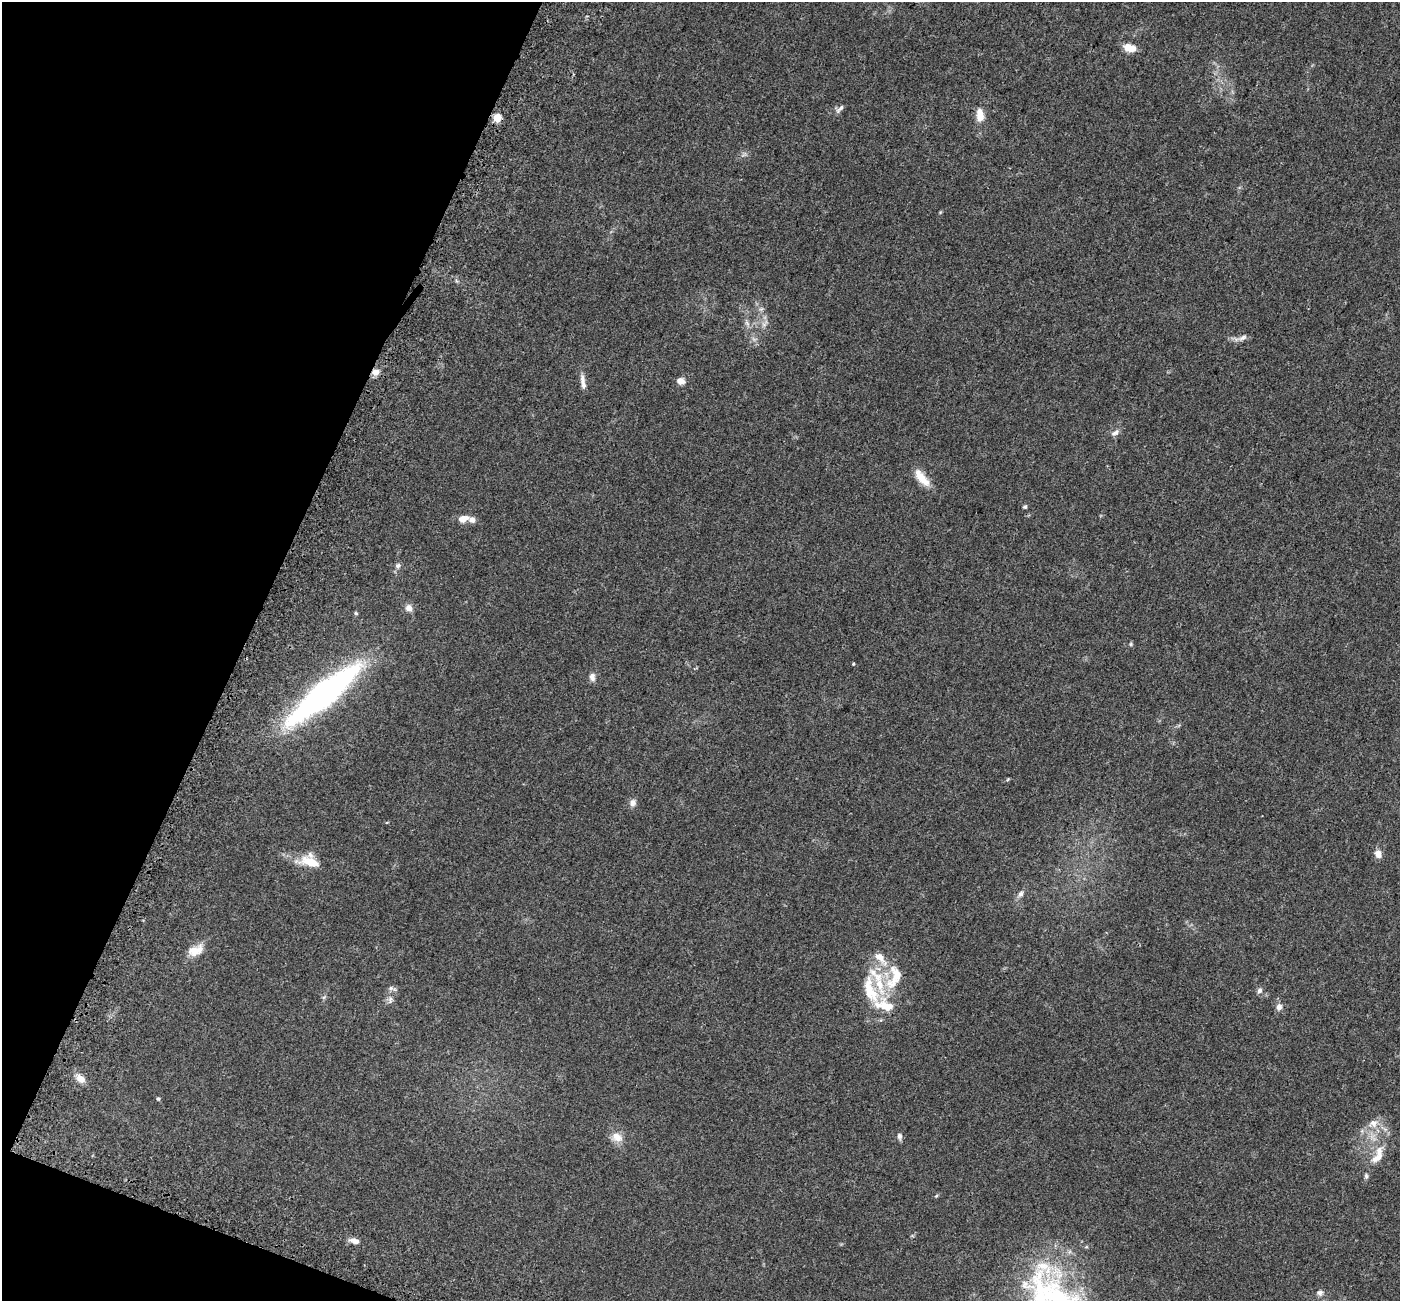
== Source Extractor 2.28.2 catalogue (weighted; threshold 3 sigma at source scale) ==
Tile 9 of 4 x 4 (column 1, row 3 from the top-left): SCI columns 100-1497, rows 1688-2986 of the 5784 x 5909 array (HDU 1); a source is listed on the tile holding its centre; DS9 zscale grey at full resolution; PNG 1402 x 1303 px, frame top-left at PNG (2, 2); no overlay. Shown black and unused: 19% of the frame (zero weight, under 3 of 5 exposures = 6% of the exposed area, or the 3 px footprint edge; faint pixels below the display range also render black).
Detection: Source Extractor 2.28.2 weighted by HDU 2 'WHT'; one run over the whole footprint, this tile lists its part. Background 0.0306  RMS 0.0029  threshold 0.0129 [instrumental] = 3 sigma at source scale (4.5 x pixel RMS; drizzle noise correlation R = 1.50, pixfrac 1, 0.0396/0.0396 arcsec/px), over >= 5 px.
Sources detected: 51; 6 inside a brighter listed object's ellipse — not listed separately; the other 45 listed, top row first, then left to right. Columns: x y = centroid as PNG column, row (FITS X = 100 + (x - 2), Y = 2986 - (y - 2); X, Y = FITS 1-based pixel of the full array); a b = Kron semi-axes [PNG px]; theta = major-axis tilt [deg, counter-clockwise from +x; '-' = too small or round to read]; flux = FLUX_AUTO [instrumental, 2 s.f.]
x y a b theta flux
1129 48 14 8 -17 3.1
840 109 15 5 47 0.85
980 115 15 8 -86 3.2
497 118 5 5 - 6.5
761 309 6 5 - 0.55
764 324 7 4 0 0.65
1242 338 14 6 26 1.2
375 372 8 7 - 1.9
583 381 20 6 -81 1.6
680 381 8 7 - 1.7
1115 433 12 6 32 1.1
921 478 26 10 -51 4.1
1025 507 5 4 - 0.44
463 519 10 7 16 2.6
398 565 8 7 - 0.75
409 608 9 9 - 1.6
356 613 5 4 - 0.35
1131 644 5 5 - 0.35
853 664 4 3 - 0.22
592 677 10 7 -82 1.2
324 694 65 17 40 100
1008 779 5 4 - 0.26
633 803 9 8 - 1.2
1378 854 9 7 -69 1.9
310 861 22 14 -20 6
1021 894 9 6 57 0.93
195 950 21 12 24 3.7
880 958 23 9 -48 3.3
895 977 40 20 72 10
392 988 13 5 -20 0.75
870 990 39 16 -72 9.4
1260 990 8 7 - 0.83
390 1000 11 7 81 1.1
1279 1007 10 8 81 1.3
80 1078 13 9 -34 2.1
158 1099 5 4 - 0.4
1373 1123 13 12 - 2.7
899 1136 8 6 -85 0.77
617 1137 16 11 -27 2.7
1378 1155 29 12 64 5.1
936 1196 6 3 19 0.3
354 1241 13 6 -13 1.5
1086 1247 6 3 18 0.31
1320 1293 9 7 9 0.92
1053 1297 92 51 -30 55
Overlapping masked pixels (flux is a lower limit): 1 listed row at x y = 375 372
Isophote crosses this tile's border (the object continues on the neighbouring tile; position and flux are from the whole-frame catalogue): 1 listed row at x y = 1053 1297